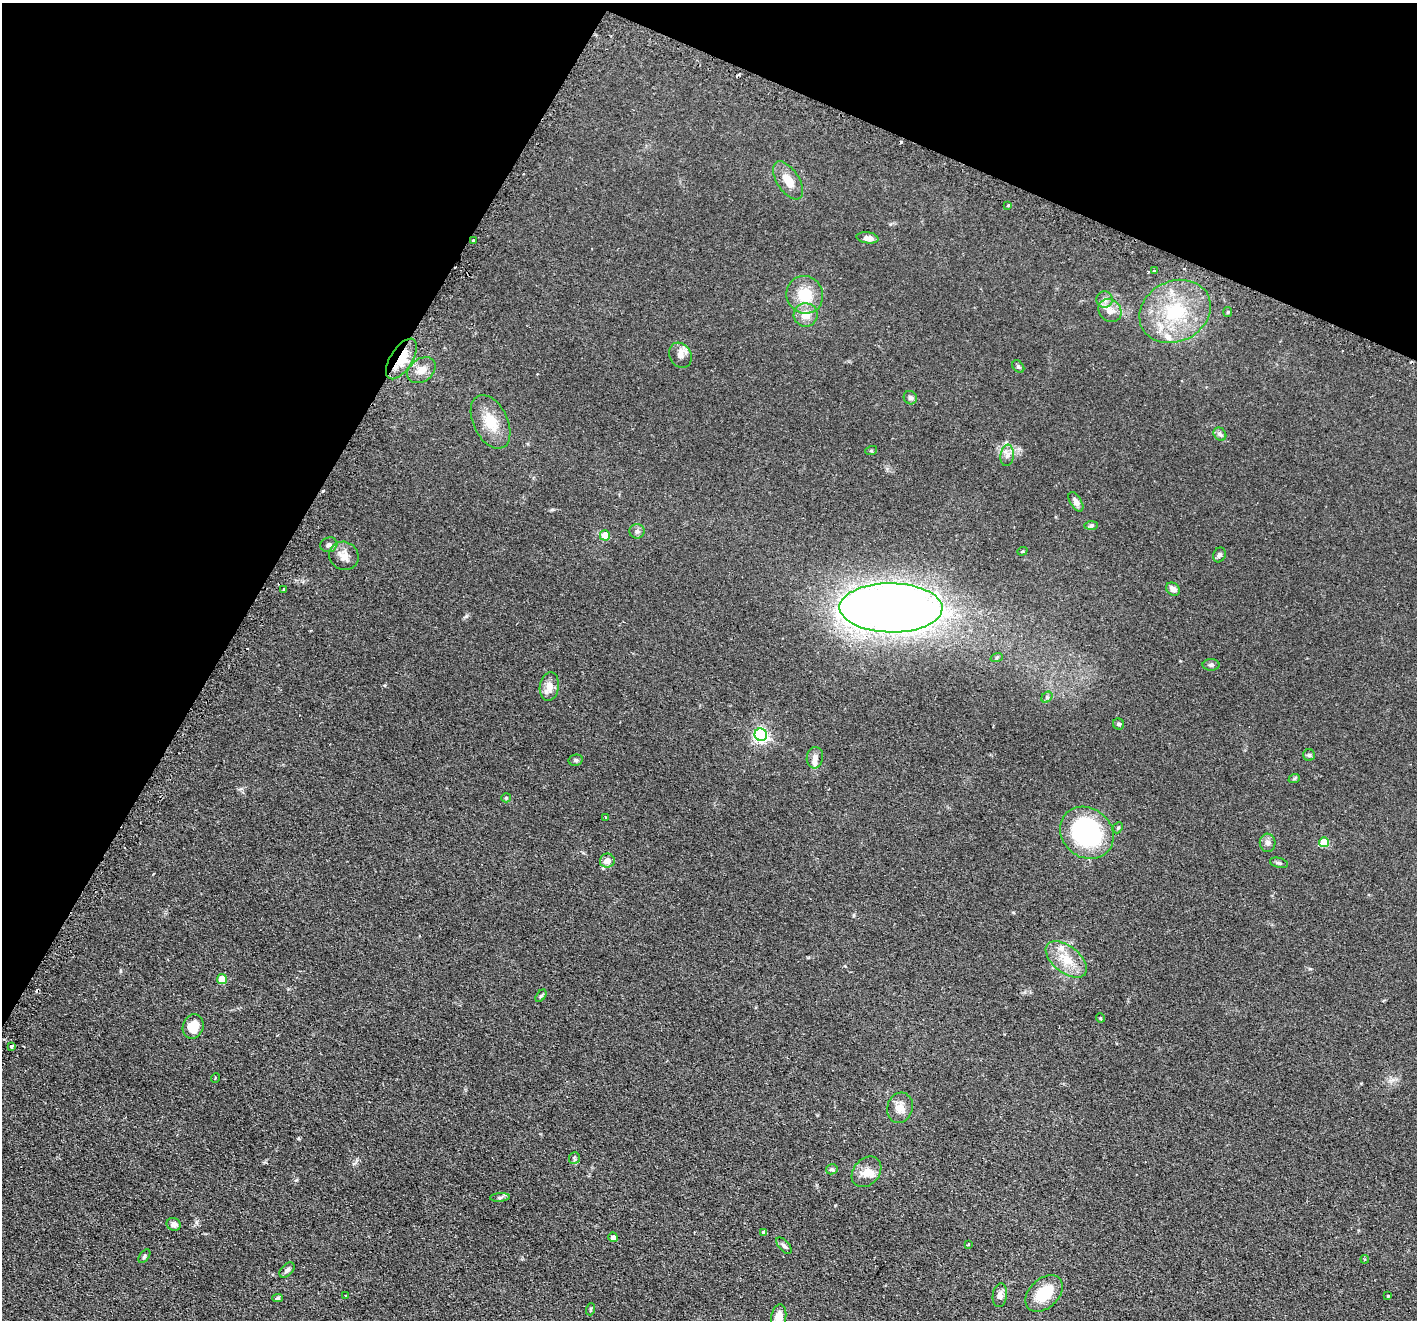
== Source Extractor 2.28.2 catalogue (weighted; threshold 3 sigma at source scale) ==
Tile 2 of 4 x 4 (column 2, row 1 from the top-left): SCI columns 1459-2873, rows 4131-5448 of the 5744 x 5759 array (HDU 1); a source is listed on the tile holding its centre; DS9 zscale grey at full resolution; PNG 1419 x 1322 px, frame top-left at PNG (2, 3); each listed source drawn as its Kron ellipse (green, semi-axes under 4 px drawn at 4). Shown black and unused: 25% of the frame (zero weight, under 2 of 3 exposures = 4% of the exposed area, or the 3 px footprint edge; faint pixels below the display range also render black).
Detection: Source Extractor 2.28.2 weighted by HDU 2 'WHT'; one run over the whole footprint, this tile lists its part. Background 0.0769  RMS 0.0066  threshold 0.0296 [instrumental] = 3 sigma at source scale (4.5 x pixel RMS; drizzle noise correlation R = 1.50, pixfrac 1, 0.05/0.05 arcsec/px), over >= 5 px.
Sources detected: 86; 7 cosmic-ray / hot-pixel residue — neither listed nor drawn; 3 inside a brighter listed object's ellipse — not listed separately; the other 76 listed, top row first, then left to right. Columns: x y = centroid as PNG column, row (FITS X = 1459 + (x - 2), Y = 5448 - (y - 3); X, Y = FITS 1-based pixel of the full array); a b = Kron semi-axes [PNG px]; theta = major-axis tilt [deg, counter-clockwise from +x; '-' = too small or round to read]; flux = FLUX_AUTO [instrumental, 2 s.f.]
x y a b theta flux
788 180 21 11 -57 9.1
1008 205 3 3 - 1.1
867 238 11 5 -8 4.4
473 240 3 3 - 0.79
1154 271 3 2 - 1.5
805 295 19 18 - 17
1104 299 8 8 - 2.8
1110 311 12 10 -41 5.7
1175 311 37 30 27 45
1228 312 5 4 - 0.66
806 315 12 11 - 6.8
680 355 13 11 -61 4.2
401 359 23 11 58 15
1018 367 7 5 -48 1.1
421 370 16 11 38 5.6
910 398 7 6 - 1.5
491 422 28 17 -64 15
1220 434 7 5 -47 1.5
871 451 6 4 18 0.75
1007 455 11 6 83 2.7
1076 502 11 5 -59 3.2
1091 526 7 4 1 1
637 531 7 7 - 2.1
605 535 5 5 - 11
329 545 8 7 - 2.2
1022 551 5 4 - 0.68
1219 555 7 6 - 1.4
344 556 15 14 - 6.2
284 589 4 3 - 1.9
1173 589 7 6 - 3.1
891 608 51 24 -1 890
997 657 6 4 19 0.88
1211 665 8 6 0 1.6
549 687 14 9 81 5.9
1047 697 6 5 - 1.1
1119 724 6 5 - 1.2
761 735 6 6 - 150
1309 755 6 6 - 1.1
815 758 11 8 82 3.2
576 760 7 5 13 1.2
1294 779 6 4 19 0.8
506 798 5 4 - 0.72
605 817 3 2 - 0.39
1118 828 6 4 66 0.82
1087 833 28 24 -40 84
1324 842 5 5 - 19
1268 843 9 8 - 2.2
607 861 7 7 - 4.7
1279 863 9 5 -13 1.2
1066 959 24 13 -38 13
222 979 5 5 - 14
541 996 7 4 53 0.9
1100 1018 5 3 - 0.51
193 1026 12 10 73 12
11 1046 4 3 - 2.5
215 1078 5 3 - 0.5
900 1108 15 12 73 6.2
574 1158 6 5 - 1.1
832 1169 6 5 - 1.1
867 1172 17 13 48 7.3
500 1197 10 4 5 1.1
174 1224 7 6 - 2.8
764 1232 4 4 - 2.2
613 1237 5 4 - 3.9
968 1245 3 2 - 1.2
784 1246 10 5 -49 1.8
144 1256 8 4 54 1.1
1365 1259 4 3 - 0.76
287 1270 9 5 44 1.7
1044 1293 21 14 43 21
1000 1295 12 7 82 2.9
345 1296 3 2 - 0.45
1388 1296 3 3 - 1.2
277 1298 5 4 - 1
591 1309 6 4 72 0.64
779 1318 13 7 82 7.4
Overlapping masked pixels (flux is a lower limit): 2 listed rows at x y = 473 240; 401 359
Isophote crosses this tile's border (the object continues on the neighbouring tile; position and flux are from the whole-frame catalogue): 1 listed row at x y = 779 1318
Unlisted compact peaks at least as high as the median listed source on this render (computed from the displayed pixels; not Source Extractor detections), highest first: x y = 466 616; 296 1180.